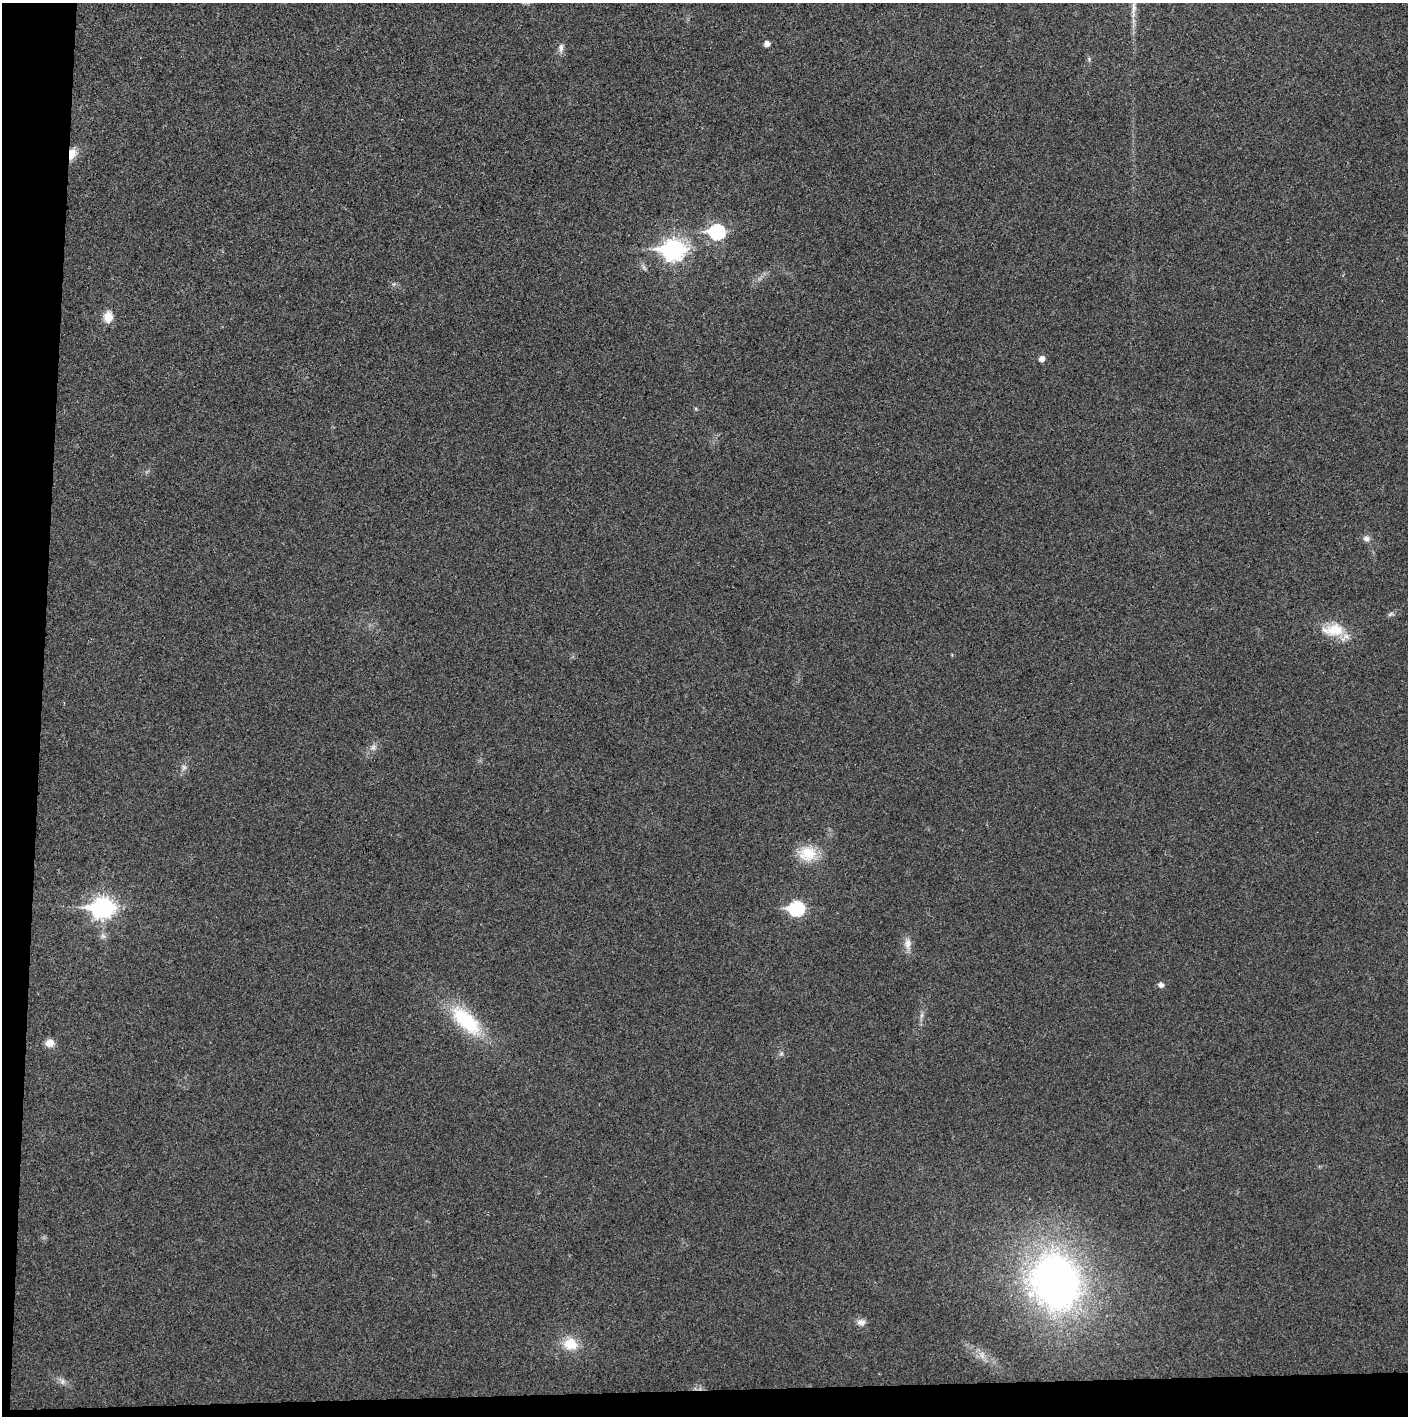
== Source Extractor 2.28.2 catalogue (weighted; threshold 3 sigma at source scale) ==
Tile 7 of 3 x 3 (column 1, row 3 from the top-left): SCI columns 2-1407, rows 1-1414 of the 4224 x 4243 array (HDU 1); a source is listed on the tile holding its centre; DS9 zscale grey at full resolution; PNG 1410 x 1418 px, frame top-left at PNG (2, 3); no overlay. Shown black and unused: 5% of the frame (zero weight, under 3 of 4 exposures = <1% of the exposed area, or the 3 px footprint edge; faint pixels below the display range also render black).
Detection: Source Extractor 2.28.2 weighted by HDU 2 'WHT'; one run over the whole footprint, this tile lists its part. Background 0.0247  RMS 0.006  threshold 0.0272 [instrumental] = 3 sigma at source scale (4.5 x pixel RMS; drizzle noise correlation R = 1.50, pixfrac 1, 0.05/0.05 arcsec/px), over >= 5 px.
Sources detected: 28; all 28 listed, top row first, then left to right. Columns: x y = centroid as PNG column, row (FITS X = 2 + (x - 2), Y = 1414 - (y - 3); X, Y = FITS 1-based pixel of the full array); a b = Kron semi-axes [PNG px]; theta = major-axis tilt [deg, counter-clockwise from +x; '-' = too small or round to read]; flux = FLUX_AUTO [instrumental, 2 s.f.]
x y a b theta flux
767 44 5 5 - 4.2
561 48 13 7 88 2.9
1089 59 6 4 -51 0.99
72 153 15 9 70 6.5
717 232 8 7 - 110
674 250 10 8 1 360
108 317 12 9 85 8.8
1042 359 5 5 - 3.9
1366 539 10 9 - 2.7
1391 614 9 5 16 1.5
1335 630 29 18 2 18
373 747 8 6 69 2.2
184 767 9 6 76 2.2
807 854 25 20 -6 17
103 908 10 8 0 310
796 908 8 7 - 86
103 936 7 7 - 1.9
908 944 18 10 -88 5.1
1161 985 6 5 - 2.7
921 1015 9 4 81 1.8
466 1021 50 21 -44 41
50 1043 9 8 - 5.7
781 1054 6 4 43 1.2
1056 1282 38 32 -72 420
861 1322 11 8 -2 3.4
570 1344 18 15 -15 14
982 1355 10 6 -82 3
62 1381 11 7 -46 2.8
Overlapping masked pixels (flux is a lower limit): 1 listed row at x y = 72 153